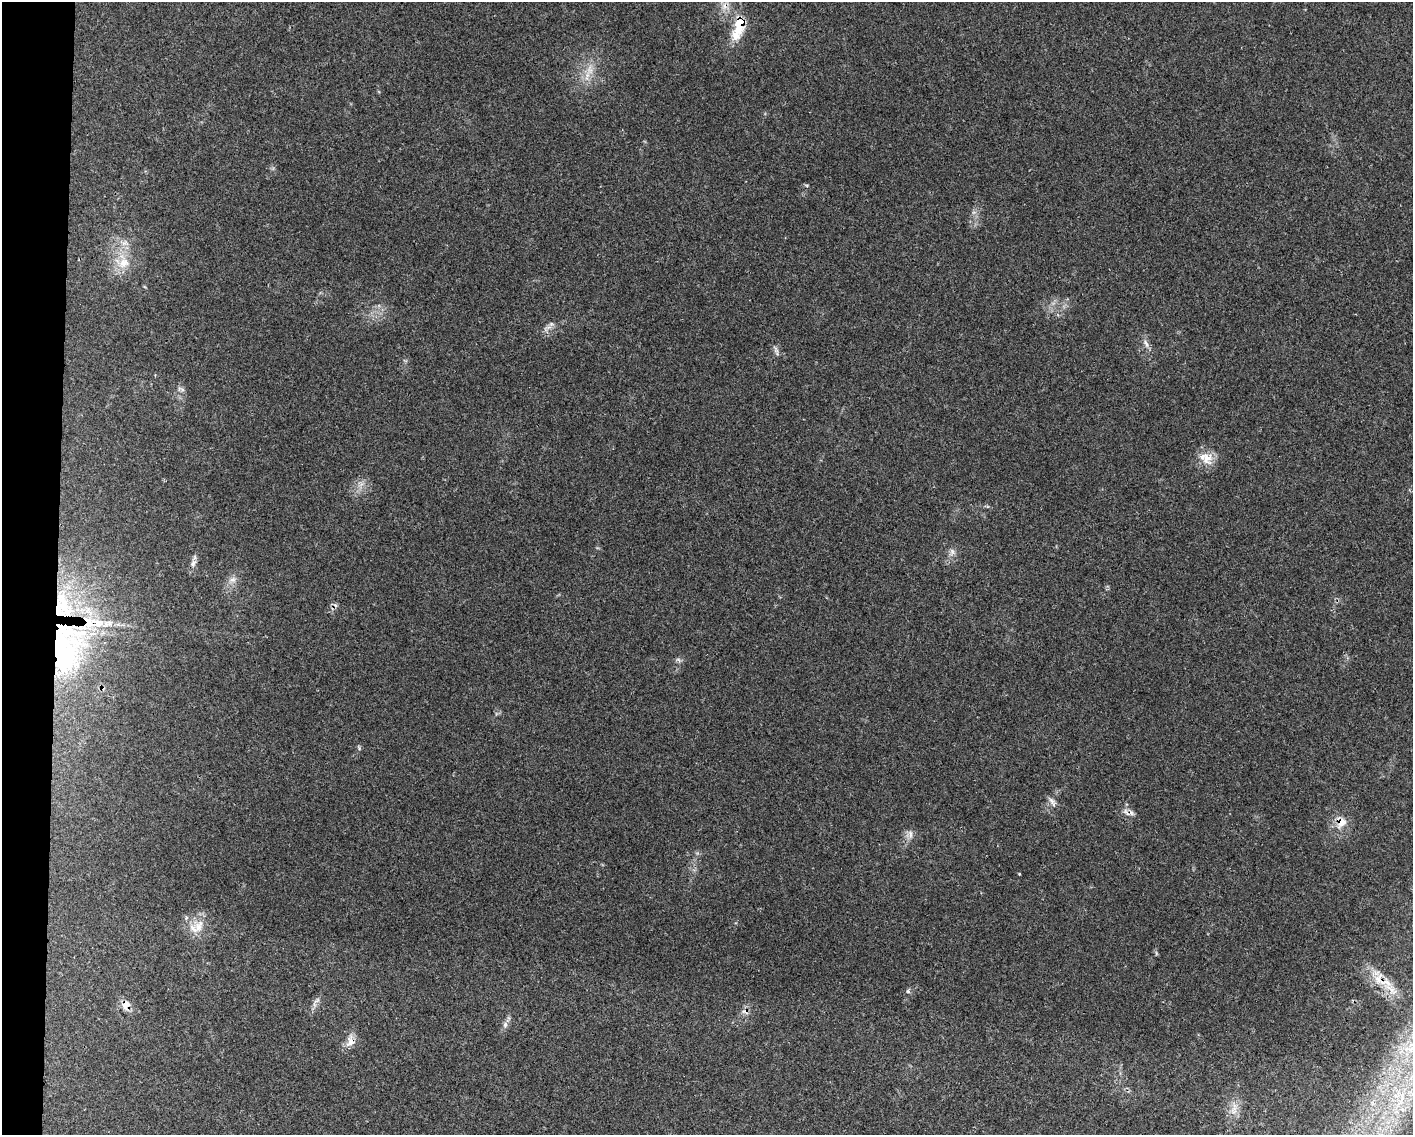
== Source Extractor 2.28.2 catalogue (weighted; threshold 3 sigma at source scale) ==
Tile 4 of 3 x 4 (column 1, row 2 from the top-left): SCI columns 219-1629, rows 2268-3400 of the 4559 x 4536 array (HDU 1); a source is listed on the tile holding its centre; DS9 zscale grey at full resolution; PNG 1415 x 1137 px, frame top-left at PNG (2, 2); no overlay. Shown black and unused: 4% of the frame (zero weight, under 3 of 4 exposures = <1% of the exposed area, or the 3 px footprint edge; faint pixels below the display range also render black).
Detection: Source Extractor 2.28.2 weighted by HDU 2 'WHT'; one run over the whole footprint, this tile lists its part. Background 0.0832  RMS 0.004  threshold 0.0178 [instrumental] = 3 sigma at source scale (4.5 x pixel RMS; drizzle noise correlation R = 1.50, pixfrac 1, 0.05/0.05 arcsec/px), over >= 5 px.
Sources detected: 38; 2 inside a brighter object's white glare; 4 cosmic-ray / hot-pixel residue — not listed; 6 inside a brighter listed object's ellipse — not listed separately; the other 26 listed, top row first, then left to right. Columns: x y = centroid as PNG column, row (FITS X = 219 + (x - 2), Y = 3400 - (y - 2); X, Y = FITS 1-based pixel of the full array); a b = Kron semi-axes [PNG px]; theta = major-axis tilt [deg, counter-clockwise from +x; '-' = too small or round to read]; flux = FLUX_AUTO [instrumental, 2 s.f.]
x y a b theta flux
739 26 34 12 75 12
590 70 16 9 -89 4.5
124 262 21 17 -86 9.3
1146 344 13 6 -65 1.9
777 352 11 4 -81 1
182 390 7 4 -19 0.84
1207 458 19 16 -72 5.8
952 551 8 5 -46 1.2
193 563 11 7 79 1.7
232 580 11 8 20 2.2
63 659 71 44 48 86
1052 801 12 7 -42 1.8
1341 822 15 13 -85 5.3
910 834 13 5 -84 1.7
1019 874 3 3 - 0.36
199 926 19 14 60 6.4
1156 953 7 4 -72 0.52
1379 980 23 16 -49 8.4
908 991 6 4 -60 0.68
317 1000 9 5 30 1.2
126 1005 11 8 86 3.7
505 1025 8 6 88 1.4
350 1041 18 12 80 3.9
1410 1049 20 12 6 9.7
1397 1095 20 10 32 7.9
1234 1111 11 6 13 2
Overlapping masked pixels (flux is a lower limit): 6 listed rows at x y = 739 26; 63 659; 1341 822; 1379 980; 126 1005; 350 1041
Isophote crosses this tile's border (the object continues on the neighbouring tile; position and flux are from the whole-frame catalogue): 2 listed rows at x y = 1410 1049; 1397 1095
Unlisted compact peaks at least as high as the median listed source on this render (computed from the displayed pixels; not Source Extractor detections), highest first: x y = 359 748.